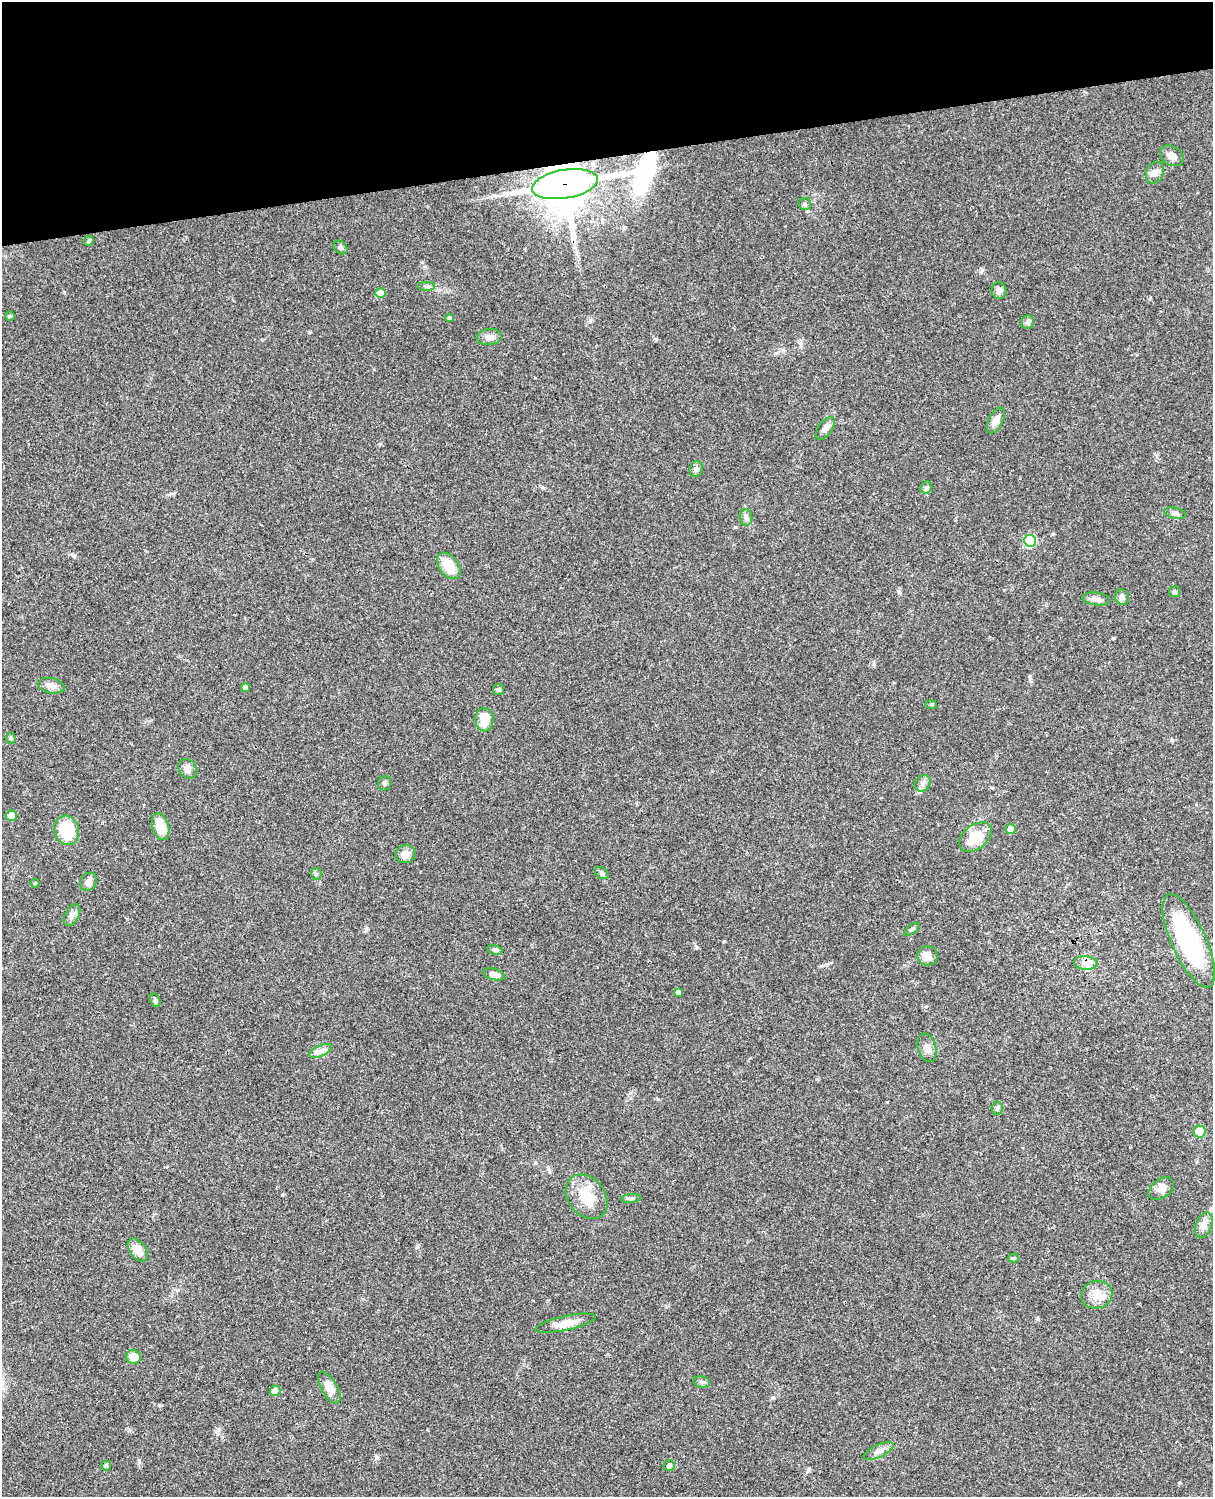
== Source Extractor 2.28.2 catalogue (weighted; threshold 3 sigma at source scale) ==
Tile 3 of 4 x 3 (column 3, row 1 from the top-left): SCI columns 2545-3755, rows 3267-4761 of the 5085 x 4926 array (HDU 1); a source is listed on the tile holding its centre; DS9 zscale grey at full resolution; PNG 1215 x 1499 px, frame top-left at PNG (2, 2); each listed source drawn as its Kron ellipse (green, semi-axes under 4 px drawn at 4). Shown black and unused: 10% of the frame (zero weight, under 3 of 4 exposures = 6% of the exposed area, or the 3 px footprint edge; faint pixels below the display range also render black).
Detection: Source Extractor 2.28.2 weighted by HDU 2 'WHT'; one run over the whole footprint, this tile lists its part. Background 0.0752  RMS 0.0058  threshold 0.0259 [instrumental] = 3 sigma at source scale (4.5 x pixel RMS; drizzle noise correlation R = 1.50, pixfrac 1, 0.05/0.05 arcsec/px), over >= 5 px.
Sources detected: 73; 1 long thin detection or spike segment (spike, bleed or trail) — neither listed nor drawn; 1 inside a brighter listed object's ellipse — not listed separately; the other 71 listed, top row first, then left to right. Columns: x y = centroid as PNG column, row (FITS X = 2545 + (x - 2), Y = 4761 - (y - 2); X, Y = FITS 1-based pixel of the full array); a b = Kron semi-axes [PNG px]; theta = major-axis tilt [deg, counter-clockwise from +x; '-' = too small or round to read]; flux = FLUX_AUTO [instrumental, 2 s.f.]
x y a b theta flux
1172 156 12 9 -32 3.3
1155 173 11 8 62 3.1
565 184 33 14 10 2300
805 204 6 6 - 1.1
89 241 5 4 - 0.77
340 247 8 6 -44 1.3
427 286 8 4 0 1.2
999 291 8 7 - 2.3
381 293 5 5 - 8
10 316 5 5 - 0.8
449 318 4 3 - 0.71
1027 322 7 6 - 2.1
489 337 13 8 7 3.3
996 421 14 7 62 3.7
825 428 13 6 54 3
696 469 8 6 74 1.7
926 488 6 5 - 1.3
1175 513 11 5 -13 1.6
746 518 8 6 -89 1.8
1030 541 6 6 - 39
449 566 15 9 -52 11
1174 592 5 5 - 1.2
1122 597 7 7 - 1.7
1096 599 14 6 -7 2.6
51 686 13 7 -10 3.5
245 688 4 4 - 2
499 689 5 5 - 1
931 704 6 4 -2 0.71
484 720 11 9 -87 9.8
11 738 5 5 - 0.78
188 769 10 8 -56 3.1
385 783 7 6 - 1.3
923 783 9 7 50 2.2
11 815 5 5 - 4.6
160 827 13 8 -75 11
1011 829 5 5 - 6
67 830 15 12 -73 21
975 837 18 12 39 14
405 854 10 9 - 4.3
602 873 7 5 -34 1.1
316 874 5 5 - 0.99
88 882 9 8 - 2.5
35 883 4 4 - 0.75
72 915 12 7 61 2.3
912 929 9 4 35 1
1189 941 51 17 -66 75
495 950 8 5 -12 1.1
927 956 10 9 - 4.1
1086 963 11 6 -4 3.2
494 974 11 5 -14 3.9
678 992 4 4 - 1.7
155 1000 7 5 -64 1.1
927 1048 15 9 -74 3.8
321 1051 12 5 23 2.4
997 1108 7 5 86 1.2
1199 1131 6 6 - 8.2
1161 1188 14 9 35 4.2
587 1197 24 18 -51 14
631 1198 10 4 5 1.3
1204 1225 13 8 69 3.4
138 1250 13 8 -55 6.7
1013 1258 5 4 - 0.72
1097 1295 16 13 19 6.9
566 1323 31 7 12 7.3
133 1357 7 7 - 7
702 1382 8 5 -10 1.4
329 1388 18 8 -59 6.2
275 1391 5 5 - 6.1
879 1451 16 6 25 3.2
669 1465 6 5 - 1.5
106 1466 5 4 - 0.95
Overlapping masked pixels (flux is a lower limit): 1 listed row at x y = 565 184
Isophote crosses this tile's border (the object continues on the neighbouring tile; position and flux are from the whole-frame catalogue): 1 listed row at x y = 1189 941
Unlisted compact peaks at least as high as the median listed source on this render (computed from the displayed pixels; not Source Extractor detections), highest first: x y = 74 556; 417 1247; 376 1457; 139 1460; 1172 740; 1113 638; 696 947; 735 527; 874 664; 1180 1482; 282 1195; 310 332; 800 343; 982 270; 64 292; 590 320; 656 339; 809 1469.